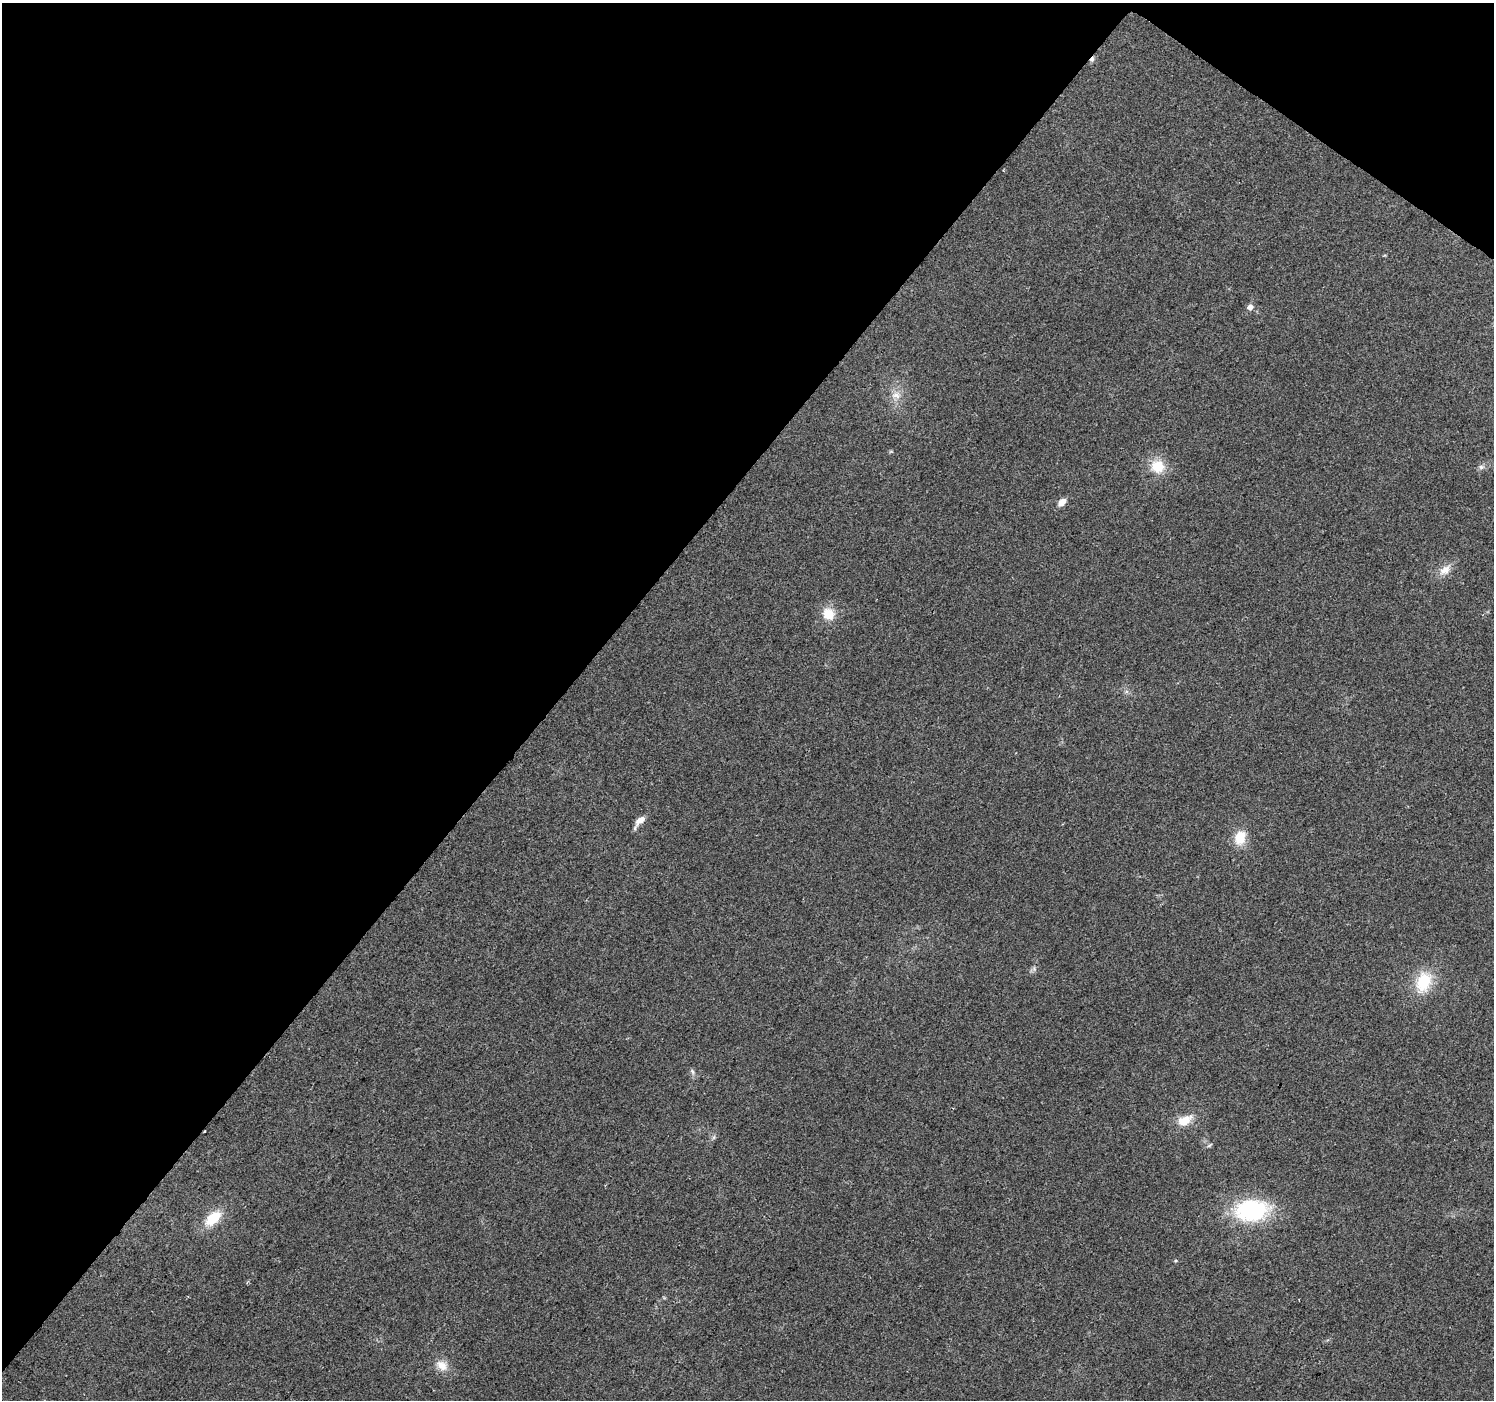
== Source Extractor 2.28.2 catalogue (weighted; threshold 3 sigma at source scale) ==
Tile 2 of 4 x 4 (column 2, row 1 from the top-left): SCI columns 1493-2984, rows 4370-5767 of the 5973 x 6011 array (HDU 1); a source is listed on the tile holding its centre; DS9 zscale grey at full resolution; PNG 1496 x 1402 px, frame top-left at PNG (2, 3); no overlay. Shown black and unused: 40% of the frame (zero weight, under 2 of 3 exposures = <1% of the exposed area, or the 3 px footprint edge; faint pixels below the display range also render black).
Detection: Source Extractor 2.28.2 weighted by HDU 2 'WHT'; one run over the whole footprint, this tile lists its part. Background 0.0862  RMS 0.0092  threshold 0.0414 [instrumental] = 3 sigma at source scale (4.5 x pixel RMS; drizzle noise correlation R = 1.50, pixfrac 1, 0.0396/0.0396 arcsec/px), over >= 5 px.
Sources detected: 16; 1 cosmic-ray / hot-pixel residue — not listed; the other 15 listed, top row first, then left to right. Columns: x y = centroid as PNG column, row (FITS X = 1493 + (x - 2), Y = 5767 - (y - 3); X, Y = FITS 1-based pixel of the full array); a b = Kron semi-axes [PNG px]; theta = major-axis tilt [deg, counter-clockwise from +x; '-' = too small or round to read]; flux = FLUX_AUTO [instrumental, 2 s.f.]
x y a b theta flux
1250 307 6 5 - 5.6
896 395 13 10 -11 8
1158 466 18 16 -15 20
1481 467 8 6 0 2.7
1062 502 10 6 42 6.7
1445 570 16 11 40 9.6
828 614 14 13 - 16
640 820 14 7 39 7.4
1240 838 15 12 76 19
1423 982 26 18 71 33
692 1072 8 5 -70 2.1
1184 1121 17 11 25 15
1251 1210 36 23 5 90
213 1218 22 12 42 23
442 1366 15 12 -43 10